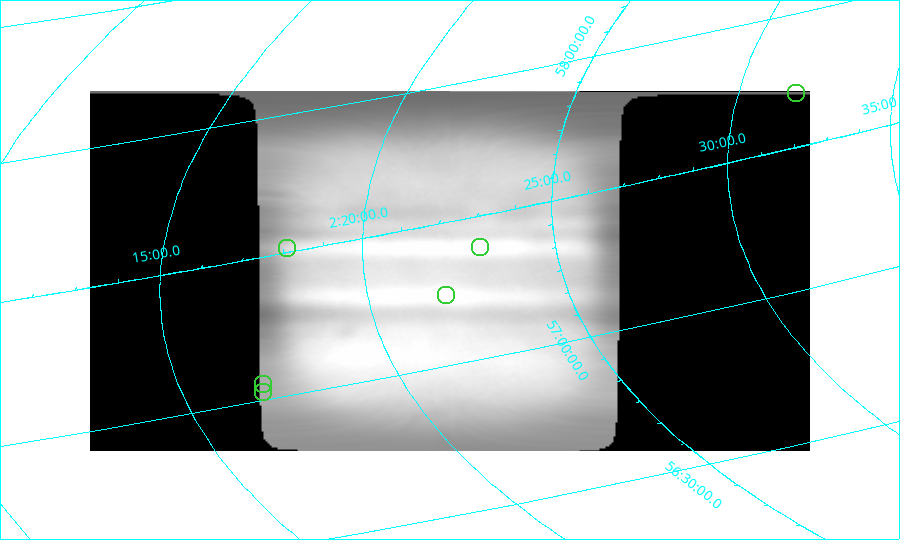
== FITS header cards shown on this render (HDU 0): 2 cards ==
NAXIS1  =                  720 /
NAXIS2  =                  360 /

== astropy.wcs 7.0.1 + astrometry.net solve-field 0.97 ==
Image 720 x 360 px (HDU 0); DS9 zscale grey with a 90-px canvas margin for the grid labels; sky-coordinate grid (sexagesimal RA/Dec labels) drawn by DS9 from the SOLVED WCS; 6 Tycho-2 reference stars matched to detected sources circled (green)
Header WCS: none
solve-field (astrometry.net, Tycho-2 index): SOLVED blind (the file carries no WCS)
Solved WCS: RA---TAN-SIP/DEC--TAN-SIP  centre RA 02:22:09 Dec +57:20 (35.54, +57.33 deg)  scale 12.5 x 12.8 arcsec/px (non-square pixels)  FOV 150.4' x 76.8'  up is +9 deg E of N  parity flipped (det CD > 0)
(file carries no celestial WCS; the grid is the blind solution)
Tycho-2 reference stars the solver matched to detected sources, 6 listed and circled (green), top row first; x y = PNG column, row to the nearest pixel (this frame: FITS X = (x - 90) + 1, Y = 360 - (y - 91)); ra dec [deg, ICRS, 3 dp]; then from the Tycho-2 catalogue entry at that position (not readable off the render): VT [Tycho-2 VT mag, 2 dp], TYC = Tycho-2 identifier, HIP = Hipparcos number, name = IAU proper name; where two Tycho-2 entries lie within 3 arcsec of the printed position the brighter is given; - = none
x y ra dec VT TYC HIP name
796 93 37.972 +57.698 7.16 3695-896-1 11769 -
480 247 35.752 +57.387 7.10 3694-1205-1 11115 -
287 248 34.519 +57.516 6.11 3694-2581-1 10729 -
446 295 35.481 +57.243 6.50 3694-1623-1 11020 -
263 384 34.215 +57.055 6.52 3694-2897-1 10633 -
263 392 34.193 +57.029 7.41 3694-2597-1 10624 -